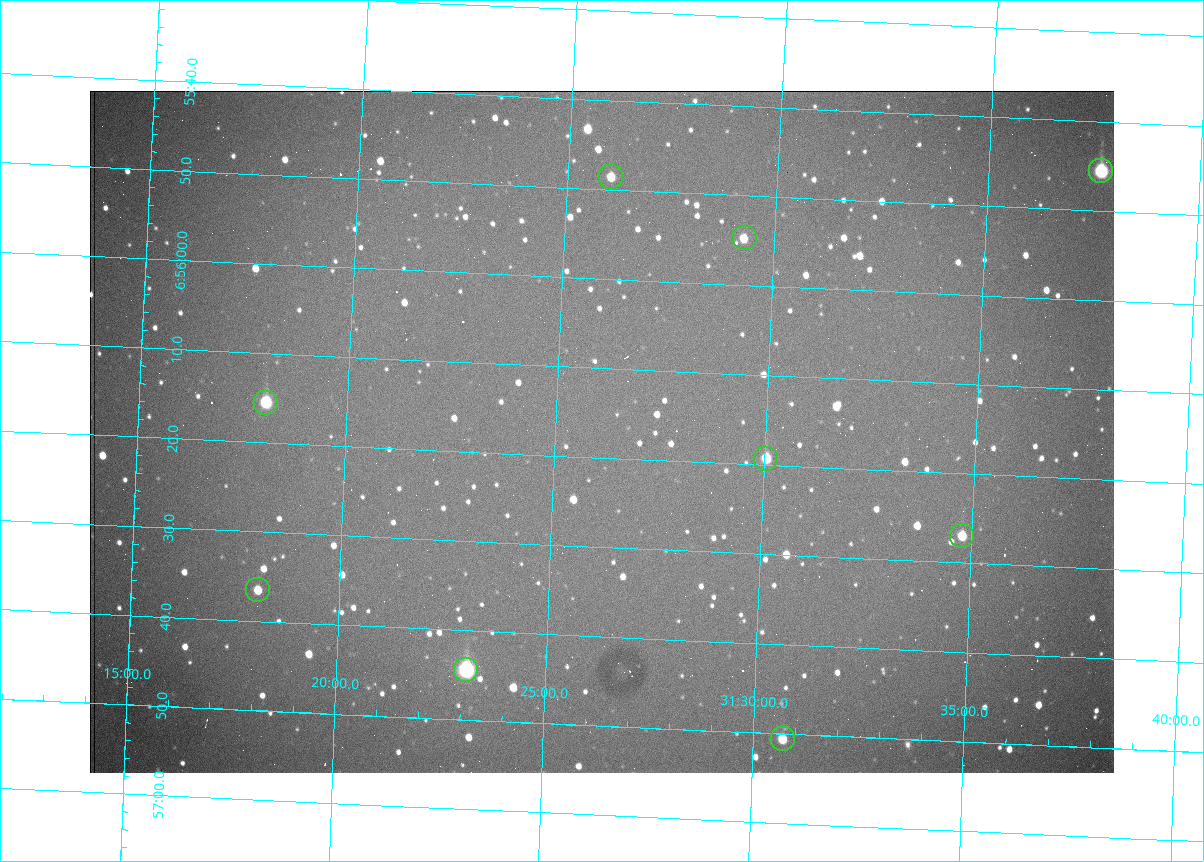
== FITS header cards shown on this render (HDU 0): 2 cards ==
NAXIS1  =                 1024 /fastest changing axis
NAXIS2  =                  682 /next to fastest changing axis

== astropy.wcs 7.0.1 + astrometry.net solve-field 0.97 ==
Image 1024 x 682 px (HDU 0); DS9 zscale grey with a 90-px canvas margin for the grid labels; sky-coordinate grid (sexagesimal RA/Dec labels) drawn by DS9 from the SOLVED WCS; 9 Tycho-2 reference stars matched to detected sources circled (green)
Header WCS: RA---TAN/DEC--TAN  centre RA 06:56:17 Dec +31:26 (104.07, +31.43 deg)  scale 1.44 arcsec/px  FOV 24.5' x 16.3'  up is -93 deg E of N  parity flipped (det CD > 0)
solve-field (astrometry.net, Tycho-2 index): VERIFIED the header's WCS against the Tycho-2 star catalogue (9 matches, 0 conflicts) and refined it, rather than solving blind
Solved WCS: RA---TAN-SIP/DEC--TAN-SIP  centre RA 06:56:17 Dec +31:26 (104.07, +31.44 deg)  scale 1.43 arcsec/px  FOV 24.4' x 16.3'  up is -93 deg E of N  parity flipped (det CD > 0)
The solver's refit moves the header's centre by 1.9 arcsec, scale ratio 0.9972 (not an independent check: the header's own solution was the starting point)
Tycho-2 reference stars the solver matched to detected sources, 9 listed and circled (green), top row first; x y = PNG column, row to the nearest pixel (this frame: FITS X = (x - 90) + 1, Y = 682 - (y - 91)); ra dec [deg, ICRS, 3 dp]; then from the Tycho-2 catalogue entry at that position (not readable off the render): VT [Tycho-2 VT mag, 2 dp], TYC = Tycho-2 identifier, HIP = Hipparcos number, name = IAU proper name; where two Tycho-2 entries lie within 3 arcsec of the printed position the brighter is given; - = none
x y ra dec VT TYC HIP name
1101 171 103.940 +31.628 9.24 2437-728-1 - -
611 177 103.952 +31.434 11.53 2437-424-1 - -
745 238 103.978 +31.488 11.51 2437-421-1 - -
266 403 104.065 +31.301 9.89 2437-425-1 - -
766 459 104.081 +31.501 10.83 2437-37-1 - -
962 536 104.112 +31.580 11.47 2437-71-1 - -
258 590 104.152 +31.301 11.67 2437-646-1 - -
466 670 104.185 +31.385 8.52 2437-370-1 33393 -
783 739 104.211 +31.512 11.03 2437-937-1 - -